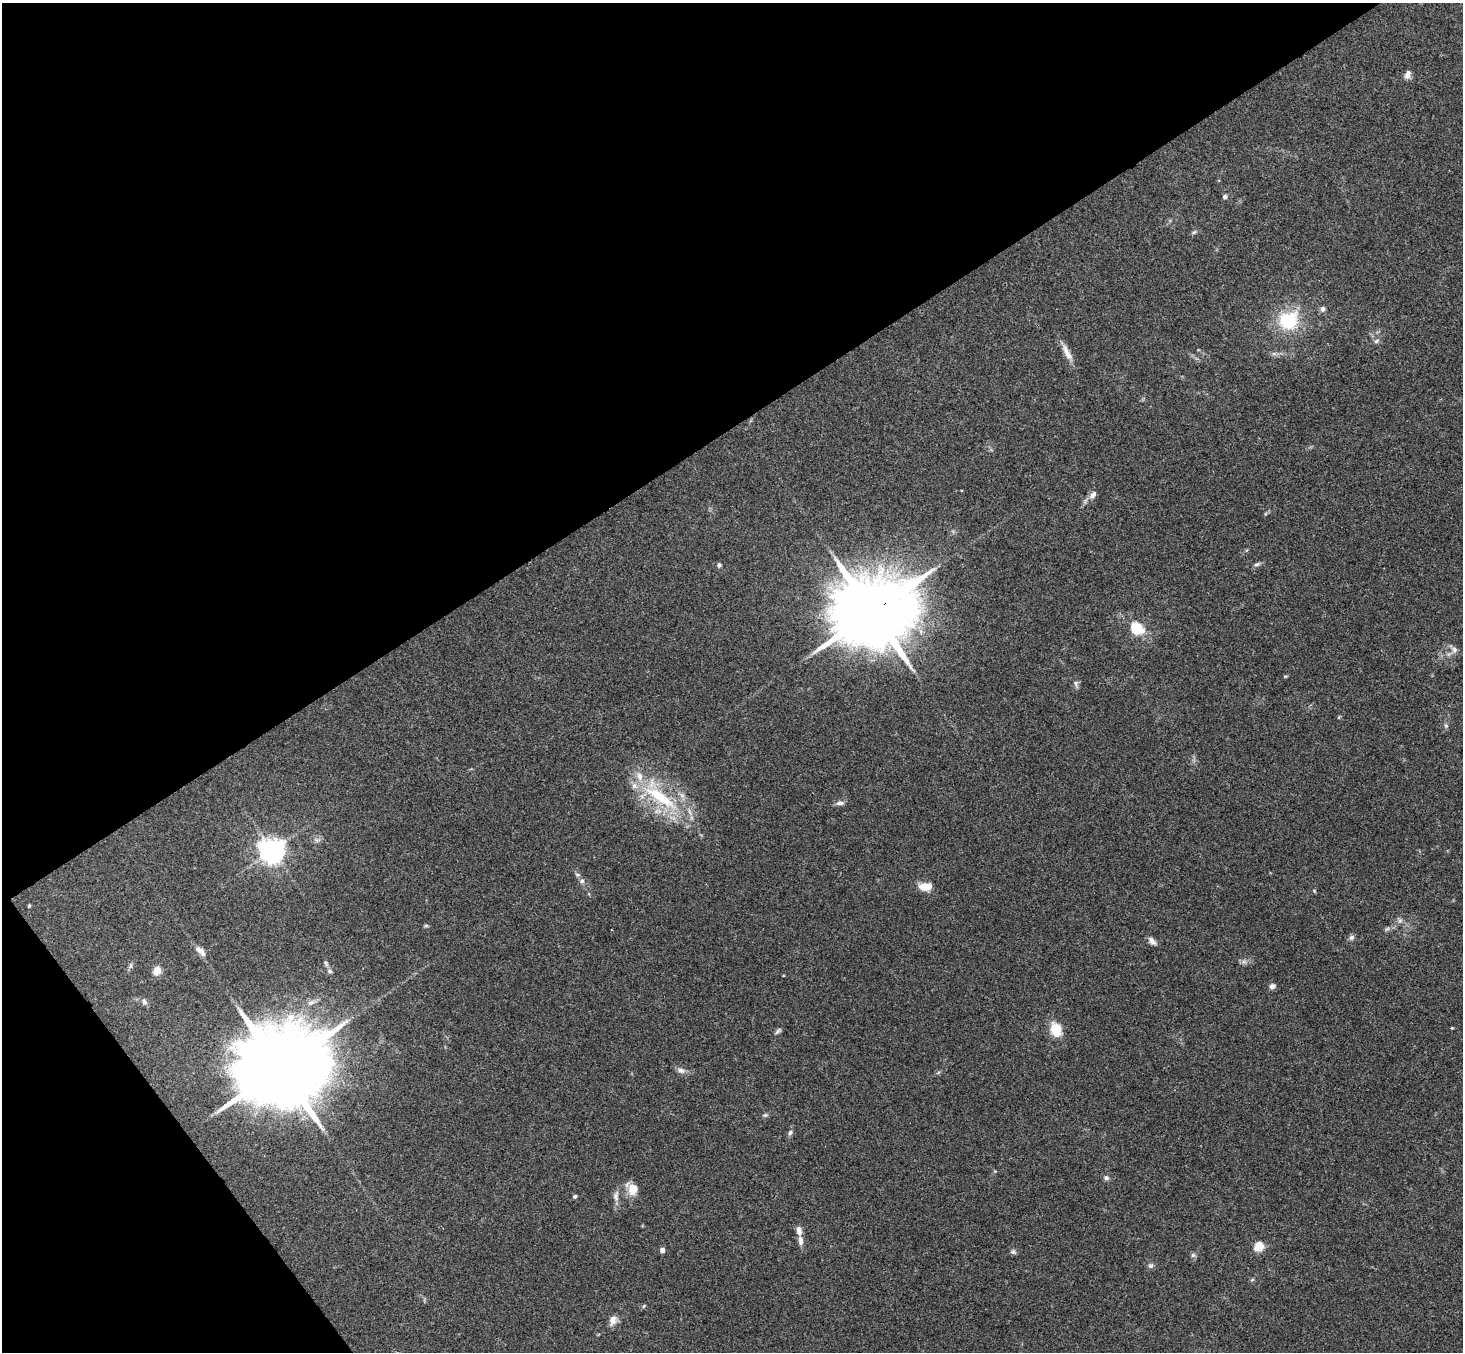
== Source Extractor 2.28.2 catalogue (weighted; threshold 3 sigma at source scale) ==
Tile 5 of 4 x 4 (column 1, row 2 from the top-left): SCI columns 54-1514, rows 3033-4382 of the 5946 x 5927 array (HDU 1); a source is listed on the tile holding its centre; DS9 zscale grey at full resolution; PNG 1465 x 1354 px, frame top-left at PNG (2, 3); no overlay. Shown black and unused: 36% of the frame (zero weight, under 3 of 4 exposures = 6% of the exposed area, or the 3 px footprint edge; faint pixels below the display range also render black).
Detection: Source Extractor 2.28.2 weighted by HDU 2 'WHT'; one run over the whole footprint, this tile lists its part. Background 0.204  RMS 0.0083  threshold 0.0372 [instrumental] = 3 sigma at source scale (4.5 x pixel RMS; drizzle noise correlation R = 1.50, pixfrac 1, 0.05/0.05 arcsec/px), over >= 5 px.
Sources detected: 61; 3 inside a brighter listed object's ellipse — not listed separately; the other 58 listed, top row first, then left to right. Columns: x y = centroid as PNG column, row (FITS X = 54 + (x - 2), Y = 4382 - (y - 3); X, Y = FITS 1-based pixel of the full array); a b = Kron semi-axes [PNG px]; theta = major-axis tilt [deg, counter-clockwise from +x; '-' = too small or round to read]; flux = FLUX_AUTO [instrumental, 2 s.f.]
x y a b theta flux
1408 74 11 7 72 4.1
1225 197 6 5 - 2
1194 232 7 4 44 1.4
1323 309 7 6 - 2.7
1288 320 23 21 29 43
1376 341 8 5 19 2.1
1067 352 25 7 -63 8.2
1274 354 7 4 -19 1.8
1093 495 13 7 45 4.2
1257 564 9 5 18 2.1
719 565 5 5 - 1.8
873 611 24 18 27 10000
1136 629 13 11 -34 24
1454 649 9 7 -88 3.3
1286 676 5 4 - 0.9
1076 684 10 5 83 2.4
1339 717 5 3 - 0.72
1446 725 7 5 -86 1.8
660 797 59 15 -34 57
840 803 10 6 4 3.2
317 840 9 5 -11 2.3
272 850 8 7 - 820
582 881 6 6 - 2
925 886 16 9 2 10
29 906 5 4 - 0.87
1400 921 7 5 1 2
426 926 6 4 0 1.1
1387 929 8 4 36 1.6
1352 937 8 6 43 2.2
1152 941 11 6 -51 3.8
199 949 11 8 -28 3.8
326 963 10 4 -60 1.9
131 966 9 4 81 1.8
157 971 5 5 - 27
330 971 7 6 - 2
1272 986 7 6 - 3.2
144 1002 8 5 -72 2.2
1452 1028 4 3 - 0.77
1056 1029 19 14 -72 15
778 1031 10 5 43 2
280 1068 30 19 30 16000
681 1070 11 7 -21 3.8
765 1115 7 5 1 1.5
790 1132 7 6 - 2
1106 1178 7 6 - 2.3
633 1189 16 12 83 10
575 1196 4 4 - 1.8
616 1196 14 8 86 4.4
799 1230 11 7 -80 4.7
801 1241 12 7 -79 4.3
1259 1247 5 5 - 44
662 1250 5 5 - 3.4
1013 1252 8 6 -1 1.8
1193 1255 6 6 - 1.8
1151 1266 8 6 0 2
1252 1280 6 4 20 1.1
644 1306 6 4 61 1.1
613 1320 13 8 69 5.4
Overlapping masked pixels (flux is a lower limit): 1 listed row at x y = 873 611